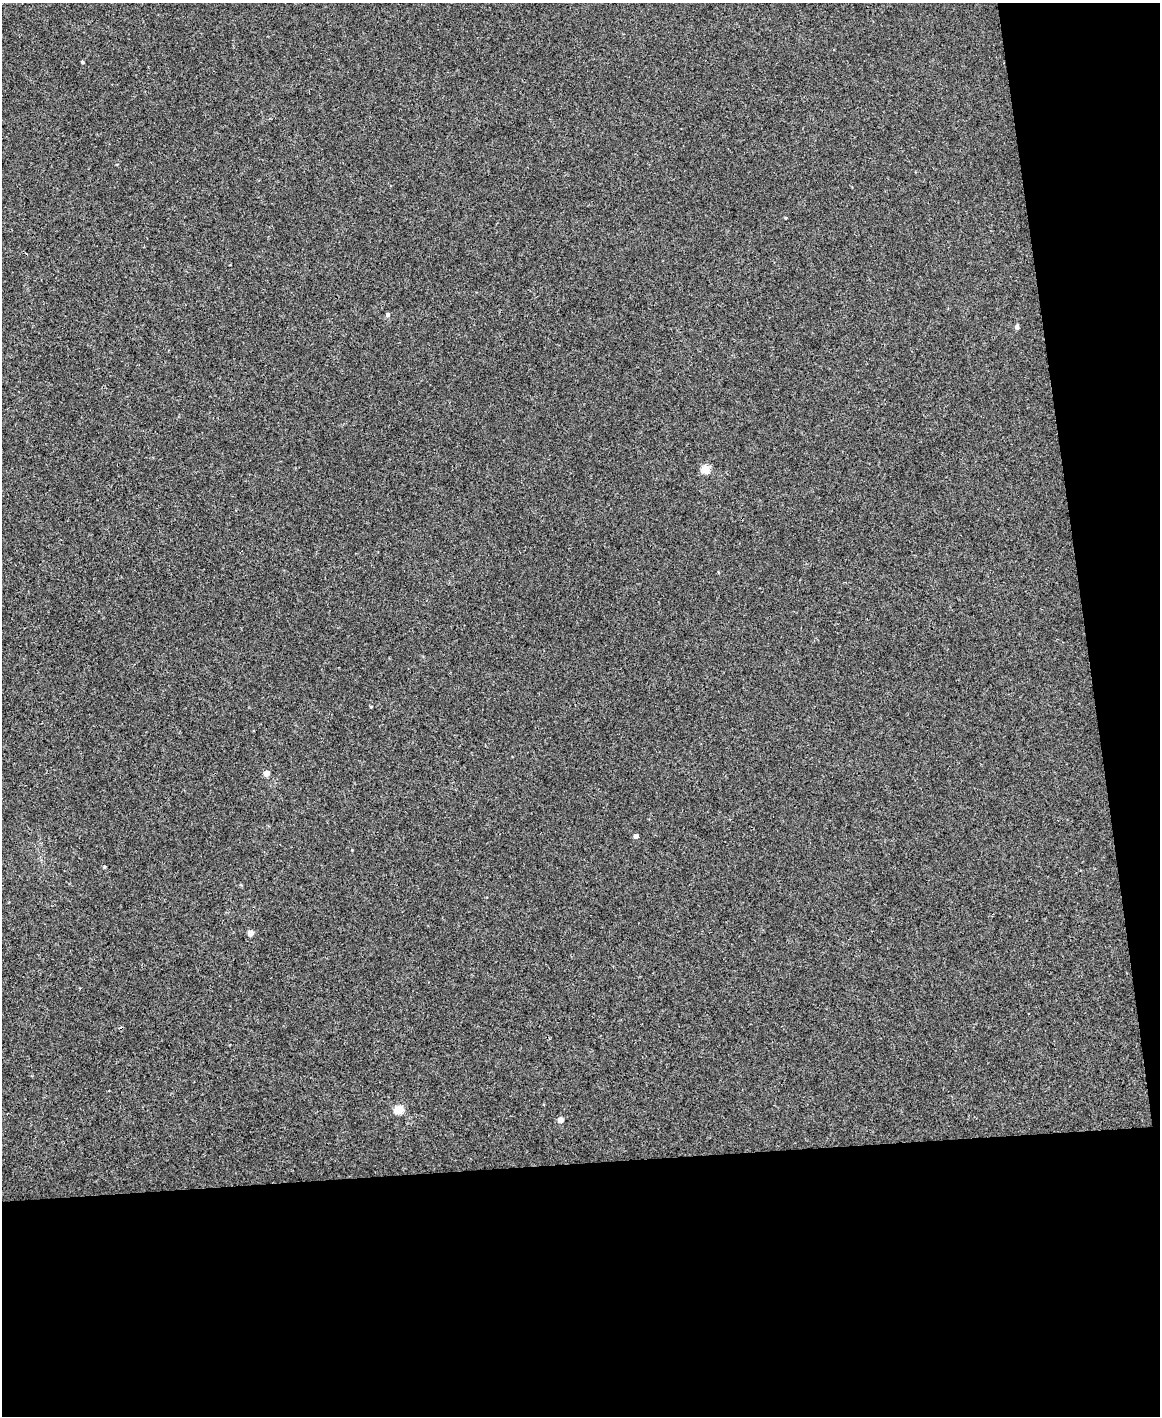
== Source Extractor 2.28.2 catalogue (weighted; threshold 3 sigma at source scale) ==
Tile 12 of 4 x 3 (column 4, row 3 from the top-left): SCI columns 3473-4630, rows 134-1547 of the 4630 x 4614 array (HDU 1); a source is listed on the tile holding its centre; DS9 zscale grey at full resolution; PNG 1162 x 1418 px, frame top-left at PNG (2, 3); no overlay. Shown black and unused: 24% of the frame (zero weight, under 3 of 4 exposures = <1% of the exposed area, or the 3 px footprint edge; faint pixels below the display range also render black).
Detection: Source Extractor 2.28.2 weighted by HDU 2 'WHT'; one run over the whole footprint, this tile lists its part. Background 0.00112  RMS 0.0035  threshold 0.0157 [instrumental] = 3 sigma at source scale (4.5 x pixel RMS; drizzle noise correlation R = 1.50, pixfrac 1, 0.05/0.05 arcsec/px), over >= 5 px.
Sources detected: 11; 1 cosmic-ray / hot-pixel residue — not listed; the other 10 listed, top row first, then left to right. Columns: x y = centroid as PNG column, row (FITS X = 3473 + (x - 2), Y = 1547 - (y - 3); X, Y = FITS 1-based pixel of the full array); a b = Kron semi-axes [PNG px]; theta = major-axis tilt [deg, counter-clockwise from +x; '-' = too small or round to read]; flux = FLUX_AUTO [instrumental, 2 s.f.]
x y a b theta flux
82 62 3 2 - 0.43
388 314 5 4 - 0.83
1017 327 5 5 - 0.66
705 469 5 5 - 11
371 707 4 3 - 0.29
266 773 4 4 - 2.8
636 836 4 4 - 1.5
251 933 4 4 - 3.3
398 1110 5 5 - 13
560 1120 5 4 - 2.5